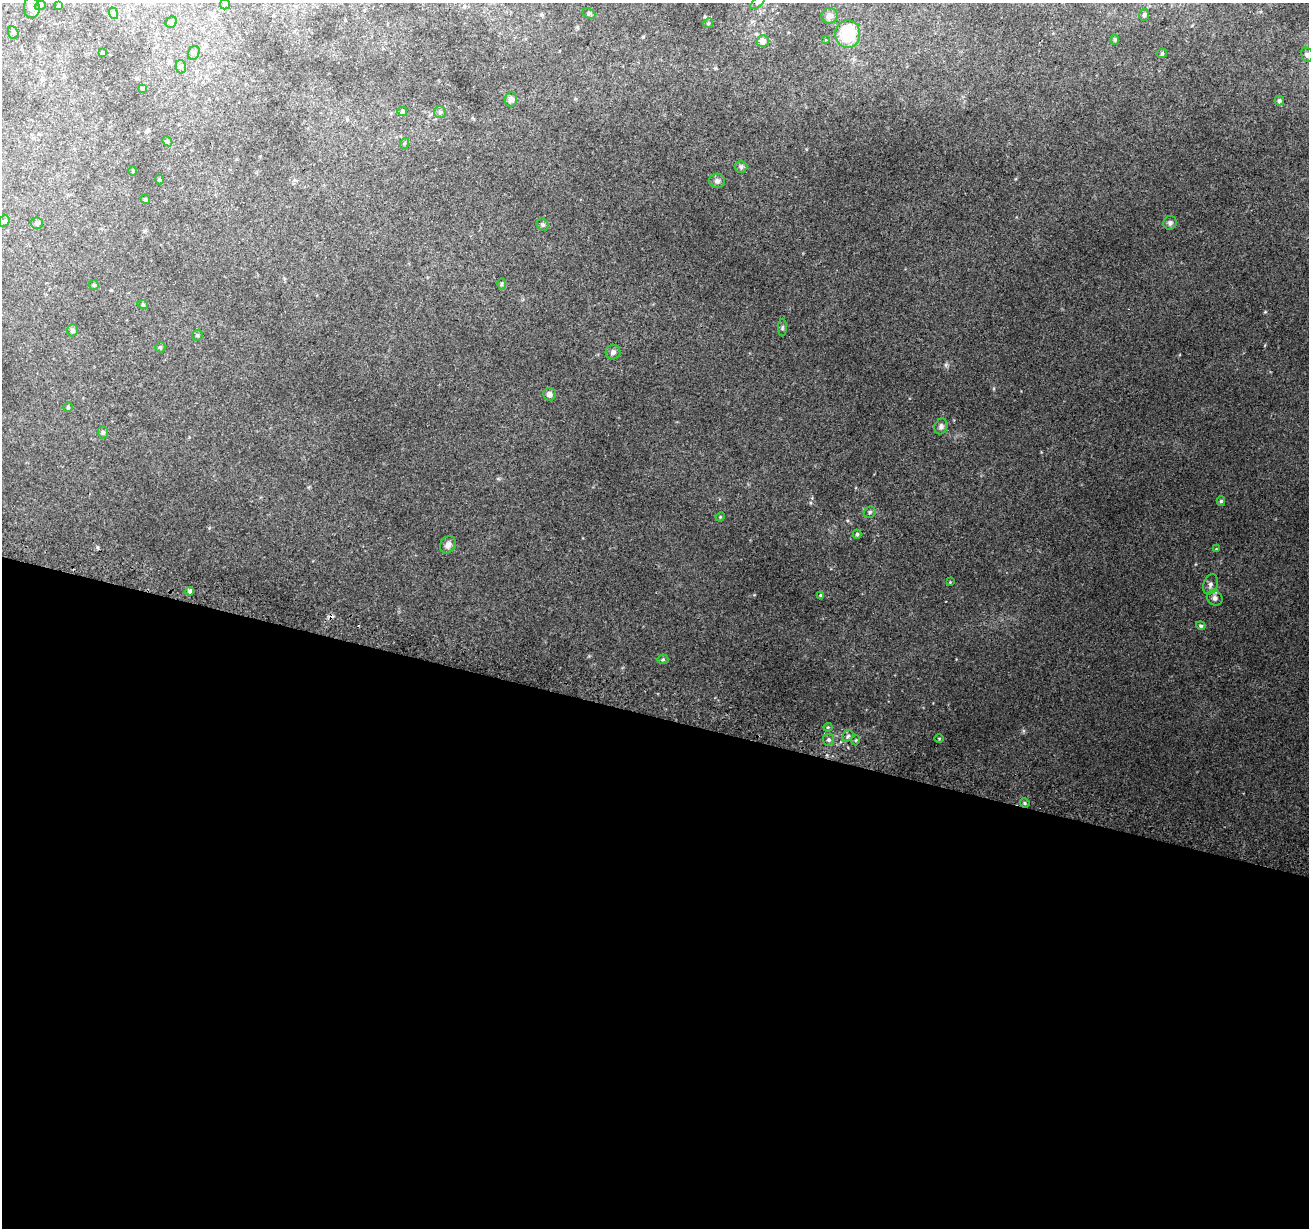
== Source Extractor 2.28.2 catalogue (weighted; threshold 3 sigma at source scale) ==
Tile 14 of 4 x 4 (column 2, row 4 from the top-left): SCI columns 1314-2620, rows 248-1473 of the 5251 x 5463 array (HDU 1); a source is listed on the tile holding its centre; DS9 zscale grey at full resolution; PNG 1311 x 1230 px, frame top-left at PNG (2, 3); each listed source drawn as its Kron ellipse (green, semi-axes under 4 px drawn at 4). Shown black and unused: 42% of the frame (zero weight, under 2 of 3 exposures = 2% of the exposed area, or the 3 px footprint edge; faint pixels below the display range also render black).
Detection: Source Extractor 2.28.2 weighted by HDU 2 'WHT'; one run over the whole footprint, this tile lists its part. Background 0.0565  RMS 0.01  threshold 0.047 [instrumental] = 3 sigma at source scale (4.5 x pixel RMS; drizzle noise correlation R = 1.50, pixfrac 1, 0.0396/0.0396 arcsec/px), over >= 5 px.
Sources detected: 70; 1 cosmic-ray / hot-pixel residue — neither listed nor drawn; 1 inside a brighter listed object's ellipse — not listed separately; the other 68 listed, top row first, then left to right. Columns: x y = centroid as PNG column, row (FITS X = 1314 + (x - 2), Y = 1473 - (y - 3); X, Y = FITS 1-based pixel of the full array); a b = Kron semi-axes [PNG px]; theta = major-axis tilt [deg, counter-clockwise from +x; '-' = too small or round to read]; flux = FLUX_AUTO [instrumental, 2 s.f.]
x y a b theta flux
757 3 8 4 36 1.7
225 4 5 5 - 1.3
40 6 5 3 - 0.93
59 6 3 3 - 1.6
32 8 10 8 -86 5.3
113 13 6 4 -72 1.5
589 13 7 5 -28 1.6
1144 15 6 5 - 2.5
830 16 8 7 - 4.7
171 22 6 5 - 2.4
708 23 5 4 - 1.1
13 33 6 5 - 1.6
848 34 14 12 86 42
826 40 4 3 - 1.3
1115 40 5 4 - 1.4
763 41 6 6 - 6.1
102 53 3 3 - 1.3
194 53 7 5 67 2.1
1162 53 5 4 - 1.3
1307 55 7 6 - 2.3
181 67 7 5 -79 2.2
142 89 4 3 - 1
511 99 7 6 - 4.2
1279 101 5 4 - 1.9
402 112 5 4 - 2
440 112 6 6 - 2
167 141 6 4 -43 1.4
405 143 5 3 - 1.3
741 167 6 6 - 1.8
133 171 5 3 - 0.89
159 180 4 3 - 1.1
717 181 8 7 - 3.2
145 199 5 4 - 1.4
4 221 6 5 - 1.4
37 223 6 5 - 1.9
1170 223 7 6 - 2.6
543 225 6 5 - 1.8
502 284 5 3 - 1.2
94 285 5 5 - 1.2
143 305 5 3 - 1
782 328 9 4 89 1.6
72 330 6 5 - 2.6
197 335 6 5 - 1.4
160 347 5 5 - 1.3
613 352 7 7 - 3.2
549 394 6 6 - 4.8
68 407 5 5 - 1.2
941 426 8 6 70 3
103 432 6 5 - 1.9
1221 501 5 4 - 1.6
870 512 6 5 - 1.9
720 517 5 4 - 0.91
857 534 4 4 - 1.5
448 545 9 7 58 4.7
1216 549 4 4 - 0.81
950 582 3 3 - 0.64
1210 584 10 7 68 3.8
190 591 4 4 - 4.3
820 595 4 3 - 1
1215 598 8 7 - 3.7
1201 626 5 4 - 1.7
663 659 5 5 - 1.3
828 727 4 4 - 1
848 736 6 5 - 2.1
939 738 4 3 - 0.95
829 740 6 5 - 2.3
856 740 5 3 - 0.98
1025 803 5 4 - 1.5
Isophote crosses this tile's border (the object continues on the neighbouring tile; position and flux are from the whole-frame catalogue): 1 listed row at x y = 757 3
Unlisted compact peaks at least as high as the median listed source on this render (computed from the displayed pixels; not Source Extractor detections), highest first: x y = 1265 312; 946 365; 754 595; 209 528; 847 520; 589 656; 1015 179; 806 149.